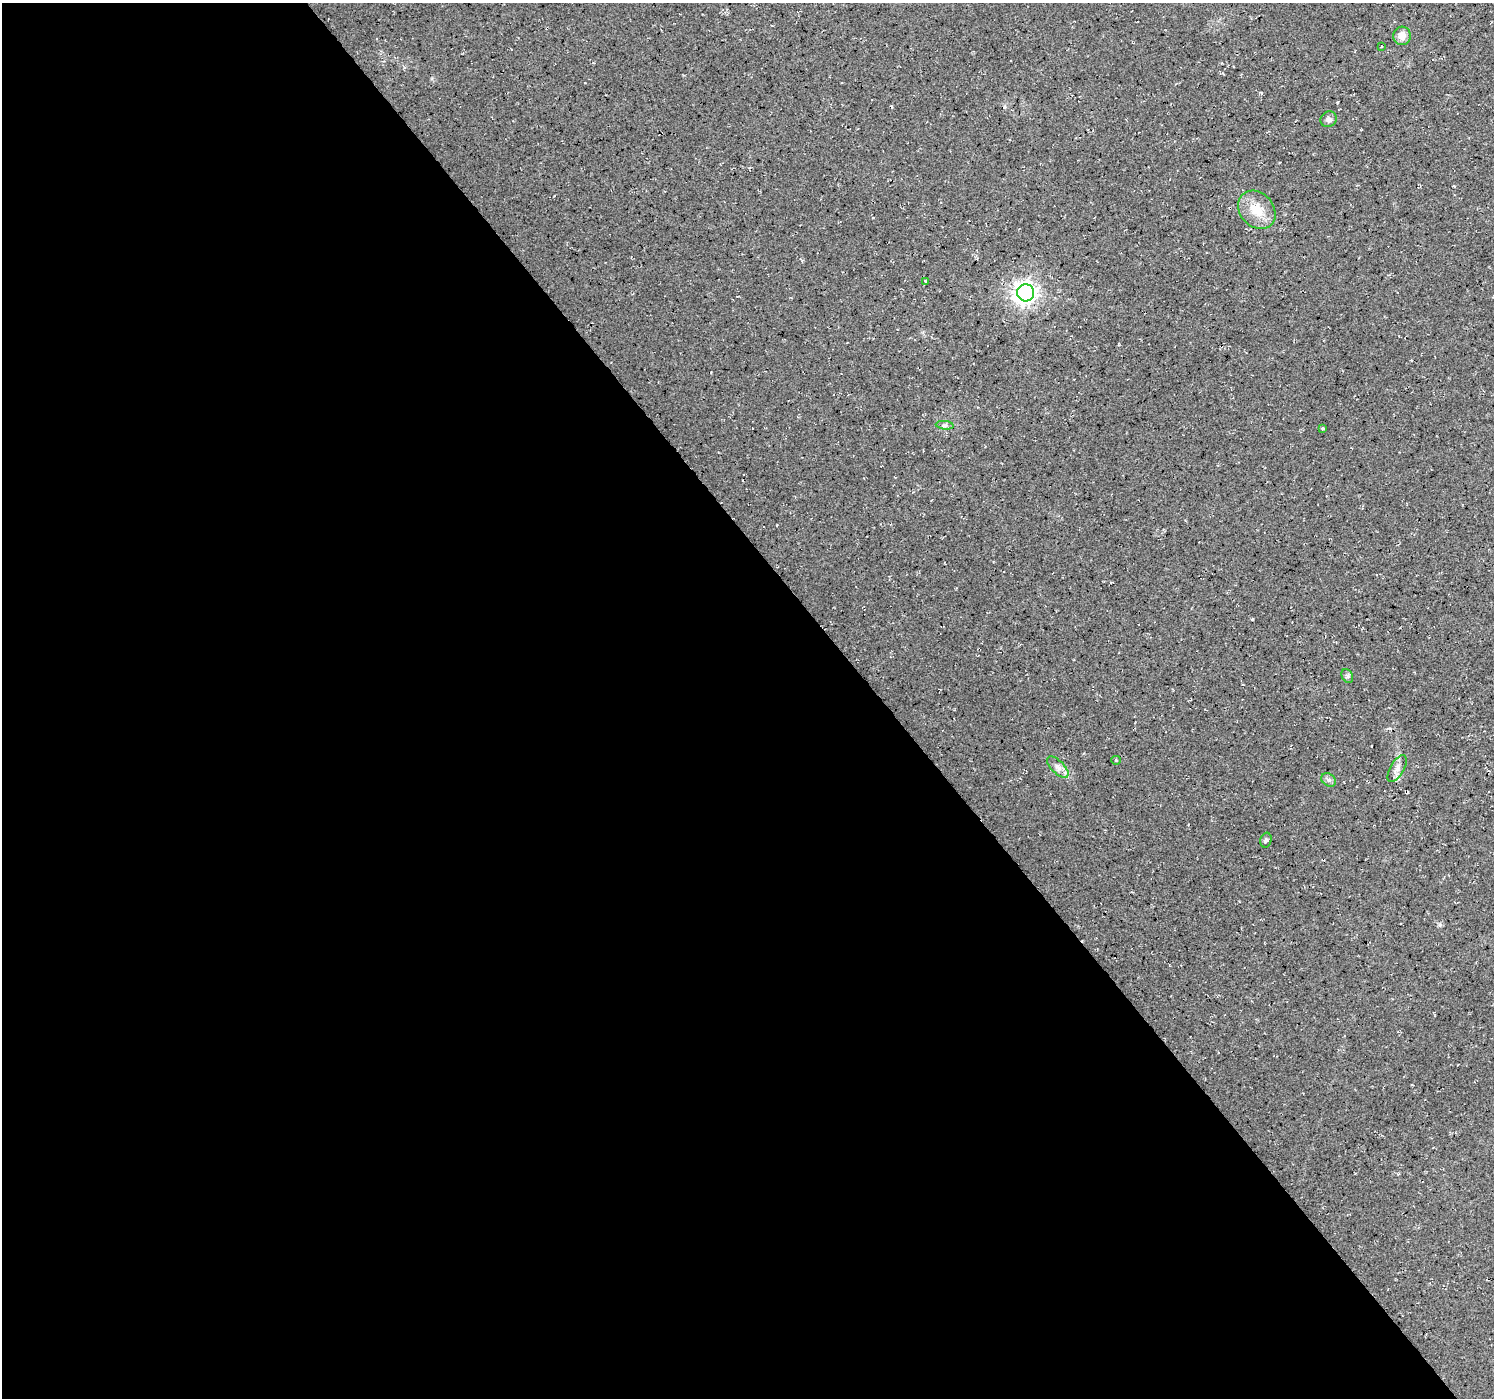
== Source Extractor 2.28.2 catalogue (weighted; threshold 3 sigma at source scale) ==
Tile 9 of 4 x 4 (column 1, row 3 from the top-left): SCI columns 5-1496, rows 1593-2988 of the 5972 x 5912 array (HDU 1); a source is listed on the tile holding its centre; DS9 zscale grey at full resolution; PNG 1496 x 1400 px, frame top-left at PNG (2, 3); each listed source drawn as its Kron ellipse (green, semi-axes under 4 px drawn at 4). Shown black and unused: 59% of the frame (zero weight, under 3 of 4 exposures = <1% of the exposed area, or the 3 px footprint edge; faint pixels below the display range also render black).
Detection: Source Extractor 2.28.2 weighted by HDU 2 'WHT'; one run over the whole footprint, this tile lists its part. Background 0.0202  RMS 0.0055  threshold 0.0249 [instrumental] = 3 sigma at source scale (4.5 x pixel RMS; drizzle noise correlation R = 1.50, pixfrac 1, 0.0396/0.0396 arcsec/px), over >= 5 px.
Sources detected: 14; all 14 listed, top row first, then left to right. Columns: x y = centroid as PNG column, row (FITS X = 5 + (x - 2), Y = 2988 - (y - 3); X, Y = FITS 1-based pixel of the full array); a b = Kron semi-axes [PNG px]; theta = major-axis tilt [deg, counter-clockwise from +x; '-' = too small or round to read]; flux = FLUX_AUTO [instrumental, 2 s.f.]
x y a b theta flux
1402 36 9 9 - 4.3
1381 46 3 2 - 0.44
1329 119 8 7 - 2
1257 210 21 17 -48 12
926 281 3 3 - 0.54
1026 293 8 8 - 400
945 425 9 3 -5 1.1
1322 428 4 3 - 0.63
1347 676 7 5 -60 1.1
1116 760 5 4 - 0.6
1058 767 14 6 -45 2.9
1397 769 15 7 60 3.3
1329 780 8 6 -35 1.4
1266 840 7 5 75 1.2
Unlisted compact peaks at least as high as the median listed source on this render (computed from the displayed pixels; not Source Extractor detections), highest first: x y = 1440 925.